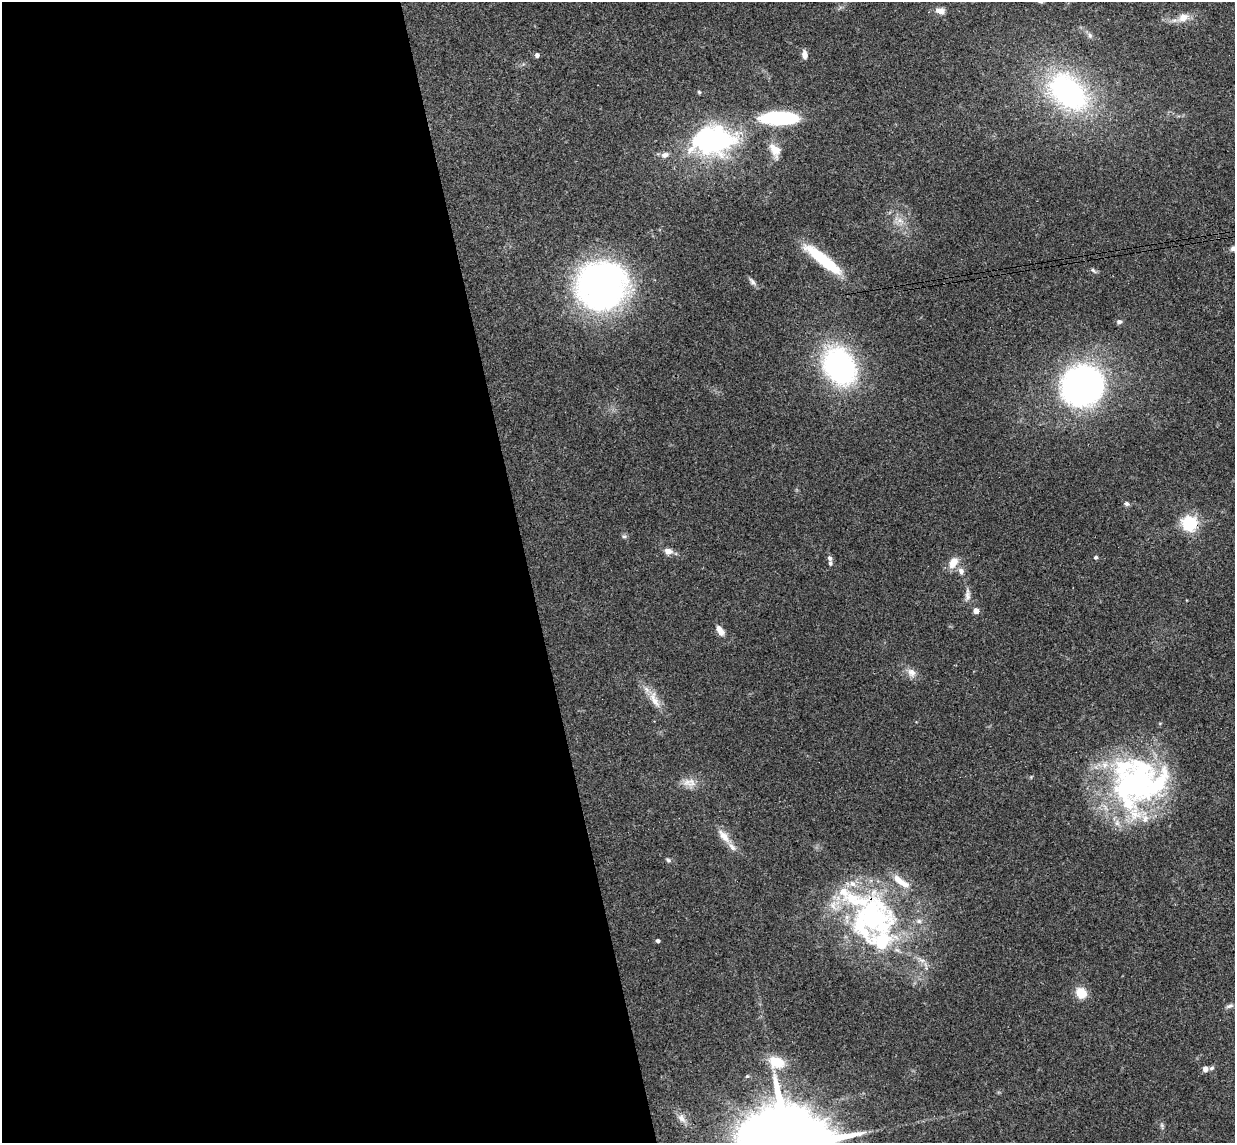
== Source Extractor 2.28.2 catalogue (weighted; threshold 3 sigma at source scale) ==
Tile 9 of 4 x 4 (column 1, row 3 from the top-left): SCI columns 57-1289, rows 1296-2436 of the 5046 x 4985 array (HDU 1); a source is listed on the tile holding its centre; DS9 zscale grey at full resolution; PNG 1237 x 1145 px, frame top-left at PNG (2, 2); no overlay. Shown black and unused: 43% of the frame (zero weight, under 3 of 4 exposures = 6% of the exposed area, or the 3 px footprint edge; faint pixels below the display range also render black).
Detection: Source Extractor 2.28.2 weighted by HDU 2 'WHT'; one run over the whole footprint, this tile lists its part. Background 0.158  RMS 0.0071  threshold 0.0321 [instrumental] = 3 sigma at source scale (4.5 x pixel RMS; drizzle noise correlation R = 1.50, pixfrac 1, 0.05/0.05 arcsec/px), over >= 5 px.
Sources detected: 57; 2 inside a brighter object's white glare — not listed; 12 inside a brighter listed object's ellipse — not listed separately; the other 43 listed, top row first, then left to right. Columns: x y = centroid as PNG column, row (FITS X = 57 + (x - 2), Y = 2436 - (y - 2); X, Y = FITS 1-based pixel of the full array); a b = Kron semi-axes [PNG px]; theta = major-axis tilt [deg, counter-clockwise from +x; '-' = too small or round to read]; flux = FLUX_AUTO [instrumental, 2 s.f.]
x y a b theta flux
940 11 12 8 -15 4.6
1183 17 14 10 30 6.9
1090 35 8 6 -69 2
804 54 10 6 -79 3.7
537 55 5 4 - 2.5
699 92 6 4 -45 0.87
1068 92 49 32 -43 130
780 118 40 14 3 63
712 141 51 31 7 130
775 150 19 12 -55 8.8
900 220 8 6 -60 3.3
823 260 39 9 -38 48
1093 270 8 4 -47 1.4
752 281 11 6 -51 2.3
602 285 42 41 - 290
1119 322 7 6 - 1.8
840 366 35 26 -59 140
1082 386 37 34 42 230
1126 504 6 5 - 2
1189 523 6 6 - 200
624 536 6 4 1 1.2
668 551 11 8 -13 4.3
1096 557 5 4 - 1.3
830 558 8 6 -70 2
953 562 14 8 57 8.6
961 571 8 7 - 3.1
967 595 19 6 87 4
976 611 4 4 - 6.6
720 630 13 7 -59 5.1
911 672 13 10 -45 5.1
654 700 27 9 -63 9.9
688 782 15 9 -23 6.3
1135 785 67 54 64 180
724 836 22 9 -51 8.1
668 860 6 5 - 1.4
871 918 68 63 55 160
658 941 4 4 - 1.7
1081 993 13 11 -51 11
1229 1006 11 5 16 2.1
777 1062 19 13 -15 16
1211 1068 7 5 18 1.4
1205 1069 6 6 - 3.3
681 1118 12 8 -50 4
Overlapping masked pixels (flux is a lower limit): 2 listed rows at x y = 1189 523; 871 918